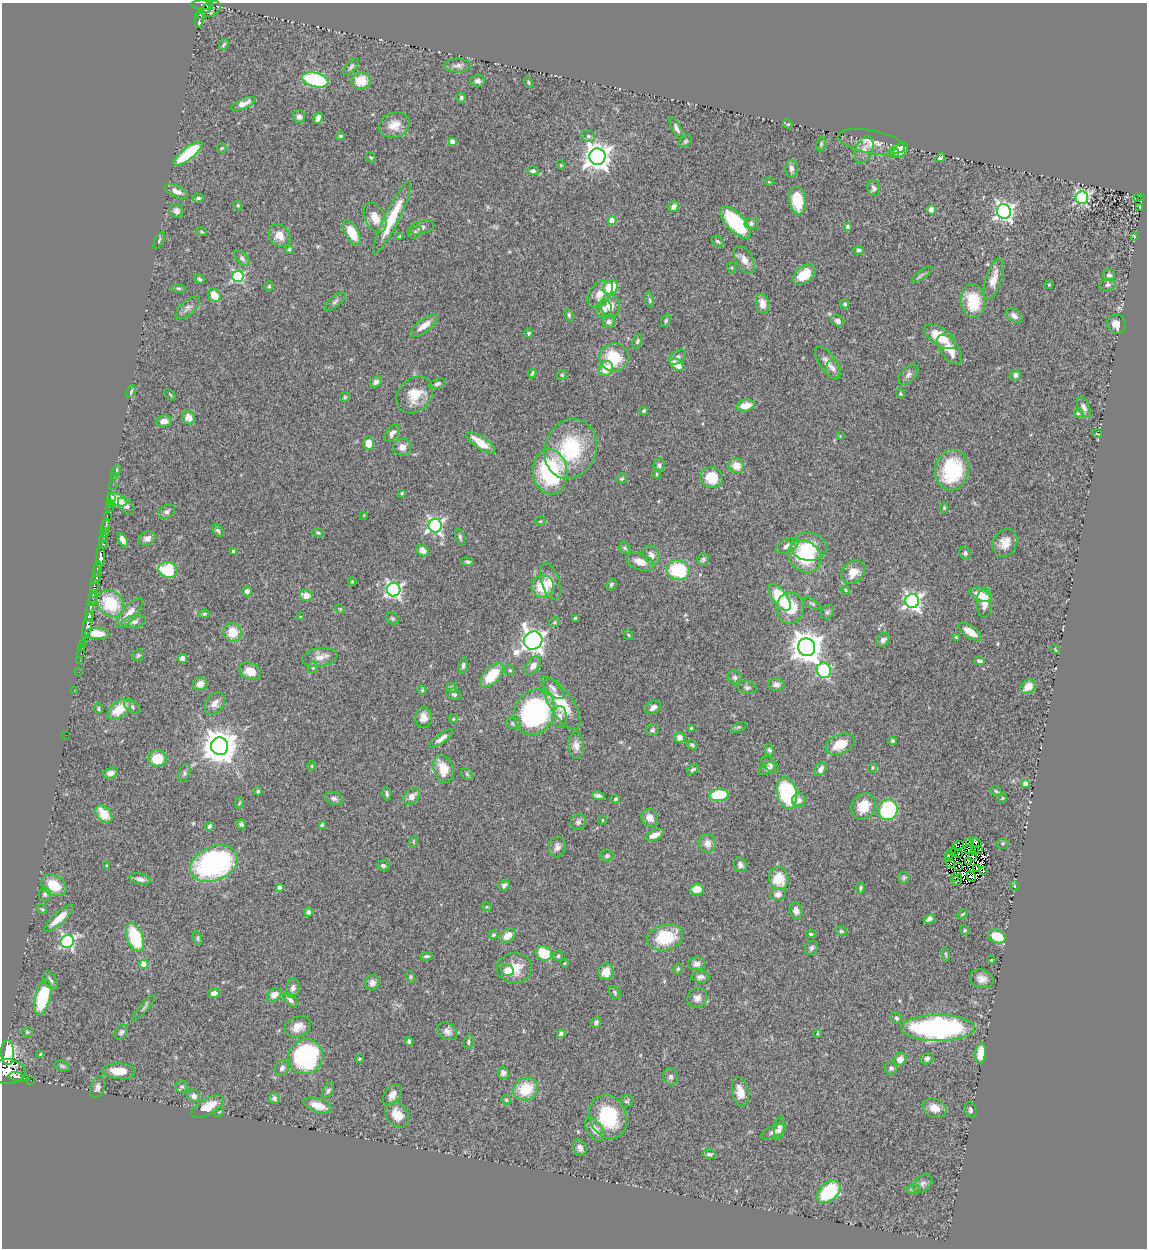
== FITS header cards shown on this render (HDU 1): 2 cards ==
NAXIS1  =                 1145
NAXIS2  =                 1246

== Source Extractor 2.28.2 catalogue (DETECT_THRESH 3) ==
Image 1145 x 1246 px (HDU 1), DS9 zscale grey, 1 PNG px = 1 image px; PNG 1149 x 1250 px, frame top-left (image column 1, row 1246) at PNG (2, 3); each listed source drawn as its Kron ellipse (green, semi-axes under 4 px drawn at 4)
Background 0.657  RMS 0.057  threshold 0.171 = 3 sigma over >= 5 px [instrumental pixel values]
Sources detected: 449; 12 with non-positive FLUX_AUTO (blend fragments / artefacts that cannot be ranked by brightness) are neither listed nor drawn; the other 437 listed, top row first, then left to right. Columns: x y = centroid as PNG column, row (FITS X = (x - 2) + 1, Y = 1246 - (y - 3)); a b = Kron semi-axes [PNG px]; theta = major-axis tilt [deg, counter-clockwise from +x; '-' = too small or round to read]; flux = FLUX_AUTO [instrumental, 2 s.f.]
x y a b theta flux
202 5 11 4 -2 320
206 9 4 4 - 100
211 9 10 7 26 74
201 14 5 3 - 180
199 20 8 3 80 170
224 45 6 3 54 5.2
458 66 13 7 -2 16
351 67 10 5 48 9.3
315 80 13 7 -14 420
361 81 9 8 - 76
478 81 7 6 - 13
528 82 6 4 -62 5
461 97 5 4 - 7.3
243 104 13 5 23 28
299 117 7 6 - 15
318 118 6 4 66 19
788 124 5 4 - 4.6
394 125 16 12 21 51
676 128 12 4 -64 14
340 136 4 3 - 5.6
588 136 7 5 -14 10
452 141 4 4 - 30
685 141 7 5 41 6.4
871 142 34 11 -11 61
821 144 7 4 81 5.9
222 148 5 5 - 4.8
864 150 14 8 67 31
901 150 8 6 49 48
894 152 5 5 - 24
188 154 17 6 39 240
597 157 8 8 - 4200
371 158 5 4 - 4.9
940 158 5 3 - 6.1
561 165 5 4 - 3.5
791 169 9 6 -90 16
533 171 6 4 -1 11
769 182 4 3 - 3.5
874 188 8 6 -81 12
176 191 12 5 -26 24
1138 197 3 2 - 14
1141 197 3 2 - 16
198 198 6 3 14 6
1082 198 6 6 - 840
798 200 14 8 -82 110
238 205 5 4 - 4.6
674 207 6 5 - 16
1139 207 4 2 - 2.7
931 210 5 4 - 24
176 211 7 6 - 14
1004 211 7 7 - 1500
375 218 16 10 -63 44
392 218 40 7 64 140
612 221 4 4 - 85
735 222 21 9 -47 330
751 224 6 6 - 10
422 227 13 6 15 15
848 227 4 4 - 9.9
201 232 6 3 -19 3.6
415 232 7 6 - 9.6
352 233 13 7 -61 81
279 236 12 10 -48 39
399 236 4 3 - 3.9
1134 236 4 2 - 2.7
159 240 9 3 65 5.4
717 241 6 5 - 6.6
289 249 4 3 - 5.6
859 250 5 4 - 9.6
242 258 9 5 -44 9.6
744 260 15 8 -61 34
732 267 5 3 - 3.6
804 274 13 8 39 79
922 275 12 3 36 8.3
1109 275 6 6 - 12
238 276 6 5 - 530
199 279 6 4 -40 7.8
994 279 21 8 72 42
1049 285 4 4 - 3.6
1108 285 8 6 7 11
269 286 4 4 - 4.9
610 287 8 6 37 110
178 288 7 4 -6 6.2
600 294 16 10 52 47
214 295 7 5 -53 56
650 300 8 4 -80 6
335 301 12 5 40 11
973 301 17 12 -85 130
762 304 10 6 -78 34
845 304 4 4 - 8.7
610 306 11 9 -86 43
188 308 15 6 42 18
604 309 8 7 - 20
569 315 6 4 -68 6.5
1014 316 9 5 -36 16
666 321 6 4 66 6.2
838 321 7 5 -31 17
609 322 6 6 - 16
1116 324 10 9 - 35
424 326 16 6 37 38
529 333 4 4 - 7.3
940 337 18 9 -33 99
637 341 7 4 72 6.5
950 349 17 9 -54 54
614 357 14 14 - 160
677 357 10 6 36 14
828 363 19 8 -56 33
677 365 7 5 -41 65
606 369 8 7 - 64
833 369 9 7 -84 14
532 373 5 3 - 5.1
562 375 5 4 - 5
908 375 12 7 45 15
1016 375 5 5 - 19
376 382 6 5 - 12
437 384 9 5 16 8.1
131 392 7 3 66 6.8
900 394 5 4 - 4.3
170 395 7 2 -45 4
415 395 20 16 47 75
345 397 5 5 - 5.3
746 406 9 5 14 56
1084 407 11 5 -67 14
644 411 4 3 - 6.5
1079 413 5 4 - 18
188 417 7 6 - 33
164 421 8 5 7 26
392 433 10 5 52 16
1097 434 5 3 - 2.8
840 436 4 4 - 3
369 443 7 5 89 40
481 443 17 6 -34 68
402 447 9 8 - 28
571 449 30 25 70 290
659 465 7 5 76 9.5
736 466 8 7 - 50
952 470 20 16 79 280
116 471 6 4 71 6.2
550 472 23 17 -84 420
657 474 4 4 - 3.9
114 477 3 3 - 4.7
712 477 11 10 - 95
622 479 5 5 - 6.7
113 486 2 2 - 8.9
402 493 3 3 - 4.4
111 498 2 2 - 18
117 500 10 5 -27 100
110 503 3 2 - 7.3
126 506 10 6 -49 17
109 507 3 3 - 42
944 508 5 4 - 4.8
167 512 9 6 34 13
364 515 4 3 - 2.6
107 516 4 3 - 140
540 521 5 4 - 4.9
106 525 7 3 80 150
435 525 7 6 - 1000
218 531 8 4 -52 7.5
104 533 5 3 - 610
318 533 6 4 -20 5
460 537 9 4 -73 8.7
103 538 4 3 - 760
147 538 9 7 20 18
123 540 8 4 -58 23
1005 543 14 11 61 51
103 544 4 3 - 560
787 546 12 6 26 24
809 547 18 14 -6 97
625 548 6 5 - 6.8
423 550 6 5 - 18
233 552 4 4 - 20
965 553 6 5 - 9.8
651 555 10 8 -64 25
805 556 18 15 -39 230
100 557 11 4 87 2100
703 559 6 6 - 7.7
467 562 6 4 -8 7
640 562 14 8 -21 46
98 569 8 4 84 400
168 570 9 8 - 190
678 570 11 10 - 230
853 572 13 10 45 52
96 578 7 3 68 450
352 581 4 4 - 4.1
550 582 19 9 -73 36
611 584 6 5 - 8.9
94 587 7 3 76 300
543 587 11 11 - 110
394 589 7 7 - 1000
846 590 4 4 - 4.1
247 591 5 5 - 16
93 594 3 3 - 75
306 595 7 5 -14 37
981 595 12 6 -24 56
780 597 15 7 -53 180
92 600 6 4 75 110
912 601 7 7 - 1300
984 602 15 7 88 35
110 603 15 12 -42 170
812 604 10 3 -30 6.7
790 608 16 14 89 92
340 609 5 3 - 3.8
90 612 10 3 82 1300
827 612 7 6 - 8.8
129 613 19 7 49 47
204 614 5 4 - 4.9
300 617 3 3 - 3.4
575 618 4 3 - 6.6
392 619 7 5 -44 7.3
134 622 12 6 10 17
554 622 6 4 25 6
87 625 14 4 78 1100
233 632 9 9 - 82
970 632 13 6 -35 43
97 633 12 5 -2 49
628 635 6 4 -57 4.3
957 638 3 3 - 5.2
533 640 9 9 - 2600
883 640 7 6 - 12
83 644 3 2 - 28
807 647 9 8 - 6700
82 648 2 2 - 7.2
1055 649 5 3 - 3.3
81 654 3 2 - 26
138 655 6 5 - 8
320 657 18 9 9 33
182 658 4 4 - 25
80 660 2 2 - 6.1
980 661 5 3 - 8.3
463 666 8 4 82 9.7
533 666 10 6 53 26
313 667 6 5 - 8
510 670 5 4 - 6.1
824 670 8 7 - 310
250 671 11 8 -24 51
78 672 2 2 - 7.6
492 675 15 7 46 130
735 677 7 6 - 9.1
200 684 7 6 - 35
776 685 8 6 -6 17
452 687 5 5 - 14
1028 687 8 6 40 49
553 688 15 6 -45 19
747 688 10 6 -15 10
74 690 2 2 - 11
422 690 4 4 - 4.5
454 694 8 5 -19 8.3
215 703 12 8 53 28
562 704 29 12 -58 130
132 707 9 5 -39 9.7
653 708 8 5 33 17
98 709 5 4 - 5.5
119 709 13 7 36 85
534 712 23 20 64 660
424 717 10 8 89 33
559 717 10 7 85 20
453 719 4 4 - 5.2
513 723 7 5 -9 7.9
738 727 8 4 22 6.8
691 728 3 3 - 6.3
652 730 6 6 - 7.8
66 735 2 2 - 36
680 737 5 5 - 22
442 738 14 4 36 22
892 741 4 4 - 6.9
840 744 15 9 23 84
692 745 5 4 - 6.8
220 746 8 8 - 8000
576 746 13 8 -83 28
769 750 6 4 -60 7.9
157 758 9 8 - 93
770 765 10 6 -47 12
312 766 5 3 - 3.4
767 768 9 5 25 9
872 768 5 3 - 3.6
443 769 14 9 -74 73
693 769 6 4 31 7.2
821 769 8 5 59 20
111 773 8 5 17 20
184 773 9 5 70 9.6
467 774 7 5 -47 7.3
1025 783 4 4 - 34
258 791 4 3 - 6.5
996 791 6 4 -31 5.1
787 793 16 9 -79 360
387 794 7 4 -81 7.8
719 795 9 6 7 200
412 796 9 6 42 29
598 796 6 4 -13 16
334 798 9 6 -18 13
1002 798 5 3 - 3.9
615 799 5 4 - 5.4
799 800 7 6 - 20
239 803 6 3 70 5.2
864 806 14 11 61 74
888 810 10 9 - 300
104 814 10 6 -47 77
650 818 9 8 - 31
602 820 4 3 - 3
578 822 8 7 - 14
241 824 5 4 - 7.9
322 825 4 4 - 14
210 826 4 4 - 13
655 835 9 5 24 36
970 841 3 2 - 9.7
413 842 5 3 - 4
976 842 5 2 - 12
707 843 9 8 - 29
1002 844 6 5 - 5.1
959 845 6 2 12 0.43
557 847 10 8 80 18
979 849 3 2 - 2.3
968 850 3 2 - 2.3
974 850 3 2 - 5
954 851 2 2 - 4.6
958 853 3 2 - 2.2
949 854 4 2 - 2.3
607 856 6 6 - 9.3
973 856 3 2 - 3.2
948 858 4 2 - 5.5
968 861 4 2 - 2.2
951 863 3 2 - 5.5
214 864 25 17 23 790
383 865 6 5 - 11
740 865 7 6 - 17
107 866 4 3 - 5.3
959 866 4 2 - 7.2
976 869 3 2 - 3.9
983 870 3 2 - 2.1
971 876 5 3 - 2.5
955 877 2 2 - 6
904 878 6 5 - 7.4
140 879 11 5 -11 17
779 879 11 9 -86 94
957 880 6 2 58 0.17
54 885 13 9 -32 86
504 885 6 4 48 11
1015 886 5 3 - 3.7
279 887 4 4 - 19
860 888 6 4 81 5.7
697 889 7 6 - 43
45 894 7 6 - 9.8
778 894 7 6 - 25
487 907 5 3 - 3.3
42 909 5 4 - 5.1
796 911 8 6 -77 24
308 912 4 4 - 13
963 914 5 3 - 4.2
59 918 19 5 41 51
929 919 6 4 25 16
965 930 5 4 - 4.9
841 931 6 4 -13 6.5
811 934 4 3 - 5
493 935 4 4 - 6.3
508 936 9 6 35 49
997 936 9 6 -20 86
135 937 15 8 -69 230
665 937 18 12 16 180
198 938 7 4 -73 6.1
67 942 7 6 - 710
811 948 7 6 - 11
544 953 8 7 - 120
946 954 7 3 -80 5.2
426 956 6 4 5 7.7
558 956 5 4 - 5.1
991 960 4 3 - 3.2
565 963 4 3 - 2.9
144 964 4 4 - 110
696 964 8 6 7 21
514 968 17 15 5 74
678 969 6 4 68 6.2
508 970 7 5 -24 110
606 972 8 7 - 45
411 977 6 4 -73 5
700 977 9 5 2 13
982 979 12 9 -18 27
50 980 10 6 -57 16
372 983 8 7 - 18
293 988 9 6 77 17
615 992 7 5 -54 7.1
214 993 6 5 - 20
274 995 8 6 35 38
43 997 18 7 75 260
697 998 10 9 - 22
290 1000 8 5 -44 13
144 1008 16 3 48 8.9
897 1018 6 5 - 7.6
596 1022 5 5 - 10
298 1027 13 9 19 40
938 1028 36 13 0 950
447 1031 10 8 -33 19
27 1032 5 5 - 5.6
121 1032 8 6 51 12
818 1033 4 2 - 3.2
561 1034 4 4 - 18
409 1041 4 3 - 9.9
468 1042 7 5 83 7.1
7 1053 12 6 -88 11000
981 1053 10 5 84 71
41 1055 4 4 - 24
306 1057 18 17 - 580
359 1059 4 3 - 4
900 1059 7 6 - 31
927 1059 7 5 15 11
62 1066 8 4 -16 7.1
282 1068 8 7 - 12
891 1068 6 6 - 9.3
119 1071 16 8 -3 63
8 1072 18 12 -2 6000
503 1073 6 5 - 12
16 1076 7 3 -2 1300
671 1077 8 7 - 13
25 1078 3 2 - 230
31 1080 2 2 - 5
182 1086 6 6 - 9.5
97 1087 11 7 69 15
526 1089 13 11 27 120
328 1090 8 5 61 9.1
740 1092 15 8 -78 46
392 1095 12 7 52 26
194 1096 6 6 - 17
274 1098 5 5 - 11
506 1100 5 4 - 5.3
627 1101 7 6 - 7.4
318 1105 15 7 -18 44
208 1107 18 8 30 77
934 1108 12 9 -23 42
971 1110 8 5 -71 11
219 1112 6 3 45 3.6
397 1115 14 10 -53 61
608 1117 23 18 -67 220
779 1128 12 5 83 16
595 1129 13 7 -56 35
773 1132 13 6 25 20
580 1148 8 6 -63 16
709 1154 7 4 -13 8.2
923 1183 11 7 43 14
913 1189 7 5 18 6.2
829 1192 14 9 41 260
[12 non-positive-flux detections neither listed nor drawn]